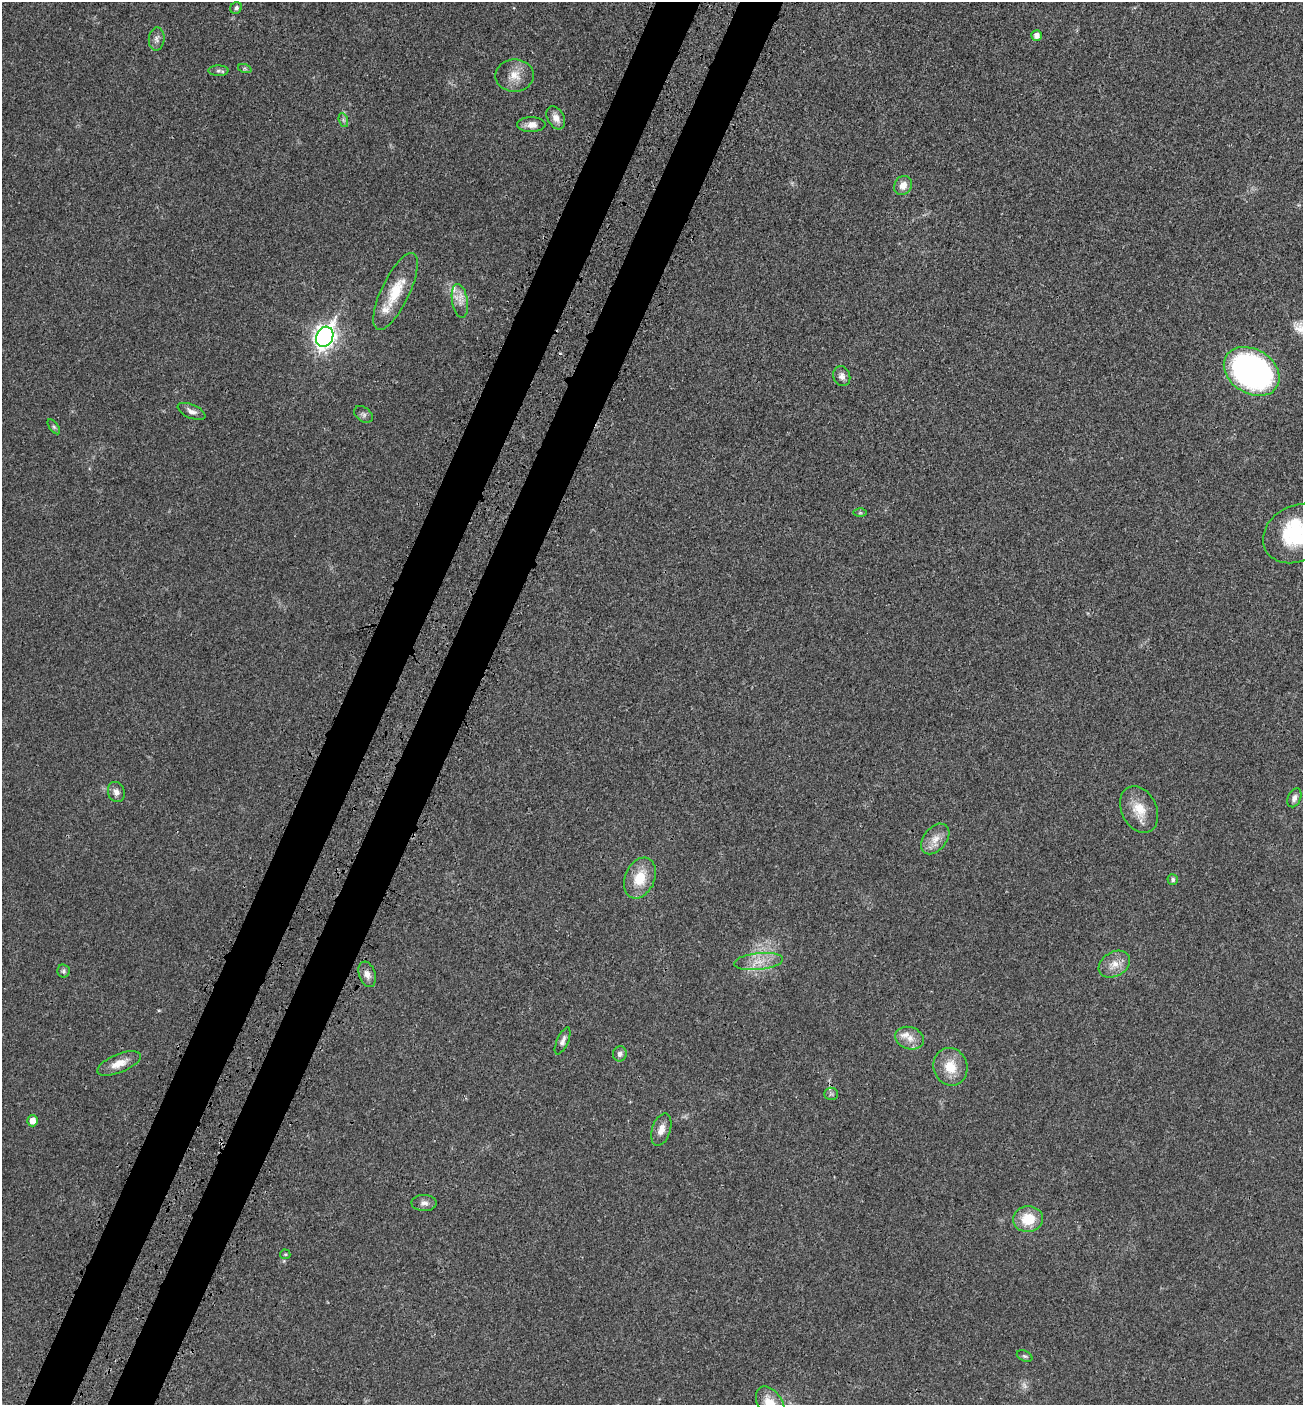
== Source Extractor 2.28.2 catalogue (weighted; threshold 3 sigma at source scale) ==
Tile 7 of 4 x 4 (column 3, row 2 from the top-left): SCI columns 2841-4141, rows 2912-4314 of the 5815 x 5821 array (HDU 1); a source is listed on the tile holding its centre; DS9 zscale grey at full resolution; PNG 1305 x 1407 px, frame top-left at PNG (2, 2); each listed source drawn as its Kron ellipse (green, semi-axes under 4 px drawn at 4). Shown black and unused: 7% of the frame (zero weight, under 3 of 4 exposures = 8% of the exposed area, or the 3 px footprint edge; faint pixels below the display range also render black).
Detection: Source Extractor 2.28.2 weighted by HDU 2 'WHT'; one run over the whole footprint, this tile lists its part. Background 0.0234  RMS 0.0035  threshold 0.0157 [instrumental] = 3 sigma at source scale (4.5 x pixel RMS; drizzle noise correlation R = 1.50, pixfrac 1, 0.05/0.05 arcsec/px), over >= 5 px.
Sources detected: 50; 1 too faint to see at this stretch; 1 inside a brighter object's white glare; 1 cosmic-ray / hot-pixel residue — neither listed nor drawn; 4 inside a brighter listed object's ellipse — not listed separately; the other 43 listed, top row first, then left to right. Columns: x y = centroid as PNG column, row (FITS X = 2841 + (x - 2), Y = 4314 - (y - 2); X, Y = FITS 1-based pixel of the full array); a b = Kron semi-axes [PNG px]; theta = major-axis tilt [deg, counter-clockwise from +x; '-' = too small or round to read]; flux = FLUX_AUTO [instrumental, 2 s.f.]
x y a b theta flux
236 8 6 5 - 0.87
1037 35 5 5 - 1.8
157 39 12 8 84 1.5
245 69 7 4 -19 0.55
218 71 10 5 -1 0.93
514 76 19 16 1 4.9
556 118 12 8 -60 2.5
343 120 7 4 -71 0.74
531 125 14 7 0 2.5
903 185 10 8 61 2.9
395 291 42 14 64 11
460 301 17 8 -80 3
325 337 10 8 66 210
1252 371 30 22 -32 98
842 376 10 8 -69 1.8
192 411 15 6 -24 1.9
363 414 10 7 -36 1.2
54 427 9 4 -54 0.71
860 513 6 4 0 0.48
1297 533 35 28 29 24
116 792 10 8 -72 1.8
1294 798 10 6 65 1.4
1139 810 24 17 -64 7.3
935 839 17 11 51 3.8
640 878 21 15 66 8.8
1173 879 5 5 - 0.94
759 961 25 8 5 5.1
1114 964 16 12 31 4
64 971 7 6 - 0.68
367 974 13 8 -72 2.4
910 1038 14 11 -18 3.5
563 1041 14 5 66 1.5
620 1054 7 7 - 1.2
119 1063 23 9 22 4.5
950 1067 19 17 -71 7.2
831 1094 7 6 - 0.8
33 1121 6 5 - 3.1
661 1129 17 9 72 3
424 1203 13 8 -1 1.5
1028 1219 15 13 6 9
285 1254 5 4 - 0.46
1025 1356 8 5 -25 0.72
770 1404 19 12 -59 7.8
Isophote crosses this tile's border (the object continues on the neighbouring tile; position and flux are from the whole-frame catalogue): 2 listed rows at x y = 1297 533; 770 1404